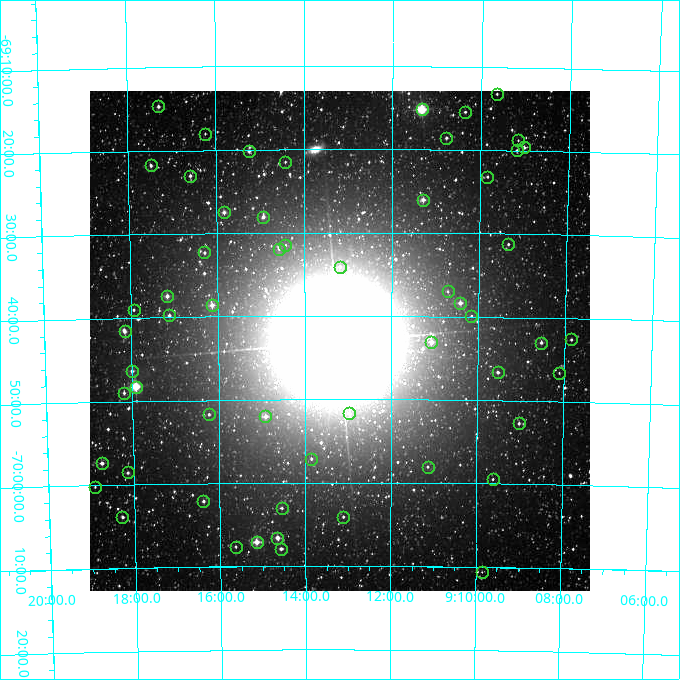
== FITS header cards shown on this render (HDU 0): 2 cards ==
NAXIS1  =                  500
NAXIS2  =                  500

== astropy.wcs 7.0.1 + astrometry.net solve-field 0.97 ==
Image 500 x 500 px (HDU 0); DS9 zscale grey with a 90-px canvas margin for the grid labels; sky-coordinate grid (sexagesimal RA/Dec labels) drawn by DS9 from the SOLVED WCS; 57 Tycho-2 reference stars matched to detected sources circled (green)
Header WCS: none
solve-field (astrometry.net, Tycho-2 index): SOLVED blind (the file carries no WCS)
Solved WCS: RA---TAN-SIP/DEC--TAN-SIP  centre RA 09:13:12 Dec -69:43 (138.30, -69.72 deg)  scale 7.2 arcsec/px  FOV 60.0' x 60.0'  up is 0 deg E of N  parity normal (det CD < 0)
(file carries no celestial WCS; the grid is the blind solution)
Tycho-2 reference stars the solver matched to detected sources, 57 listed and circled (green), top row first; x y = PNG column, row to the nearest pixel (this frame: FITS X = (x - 90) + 1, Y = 500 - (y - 91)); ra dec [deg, ICRS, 3 dp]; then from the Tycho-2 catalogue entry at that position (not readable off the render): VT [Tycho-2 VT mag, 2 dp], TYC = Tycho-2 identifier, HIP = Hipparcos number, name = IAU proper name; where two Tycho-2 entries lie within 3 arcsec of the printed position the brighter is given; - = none
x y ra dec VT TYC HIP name
497 94 137.412 -69.220 11.90 9195-745-1 - -
158 106 139.322 -69.245 10.27 9196-847-1 - -
422 109 137.834 -69.252 7.18 9195-3149-1 - -
465 112 137.590 -69.257 11.30 9195-574-1 - -
205 134 139.061 -69.300 11.37 9196-1525-1 - -
446 138 137.695 -69.310 11.29 9195-532-1 - -
518 140 137.288 -69.312 12.02 9195-196-1 - -
524 147 137.255 -69.326 10.45 9195-73-1 - -
517 150 137.295 -69.332 11.36 9195-352-1 - -
249 151 138.814 -69.336 10.25 9196-781-1 - -
285 162 138.607 -69.358 11.45 9196-1-1 - -
151 165 139.370 -69.363 10.78 9196-1175-1 - -
190 176 139.147 -69.384 10.51 9200-263-1 - -
487 177 137.459 -69.386 11.61 9199-465-1 - -
423 200 137.824 -69.433 9.35 9199-893-1 - -
224 212 138.958 -69.458 9.82 9200-339-1 - -
263 217 138.734 -69.468 10.12 9200-131-1 - -
508 244 137.335 -69.521 11.30 9199-189-1 - -
285 245 138.608 -69.524 11.89 9200-2244-1 - -
279 249 138.647 -69.532 11.40 9200-2221-1 - -
204 252 139.072 -69.538 11.05 9200-2227-1 - -
340 267 138.298 -69.568 11.54 9200-2590-1 - -
448 291 137.677 -69.617 12.19 9199-729-1 - -
167 296 139.290 -69.624 9.44 9200-2219-1 - -
460 303 137.606 -69.639 9.66 9199-282-1 - -
212 305 139.033 -69.644 9.19 9200-1994-1 - -
134 310 139.483 -69.650 11.15 9200-2121-1 - -
169 315 139.279 -69.663 10.34 9200-1811-1 - -
471 316 137.541 -69.665 11.81 9199-825-1 - -
125 331 139.537 -69.693 9.94 9200-2049-1 - -
571 339 136.963 -69.709 11.25 9199-183-1 - -
431 342 137.769 -69.718 9.38 9199-114-1 - -
541 343 137.136 -69.716 10.71 9199-453-1 - -
132 371 139.500 -69.773 10.33 9200-1645-1 - -
498 372 137.384 -69.777 10.62 9199-771-1 - -
559 373 137.029 -69.776 12.38 9199-207-1 - -
136 387 139.479 -69.805 8.15 9200-2604-1 45620 -
124 393 139.549 -69.816 10.89 9200-2426-1 - -
349 413 138.242 -69.862 11.03 9200-2602-1 - -
209 414 139.058 -69.862 11.58 9200-1254-1 - -
265 416 138.729 -69.867 9.77 9200-1721-1 - -
519 423 137.257 -69.878 11.05 9199-829-1 - -
311 459 138.464 -69.952 11.44 9200-2346-1 - -
102 463 139.686 -69.956 9.98 9200-2283-1 - -
428 467 137.785 -69.967 12.02 9199-1448-1 - -
128 472 139.536 -69.976 10.73 9200-2249-1 - -
493 479 137.404 -69.991 11.81 9199-1620-1 - -
95 487 139.730 -70.003 11.50 9200-2345-1 - -
203 501 139.096 -70.035 10.60 9200-1003-1 - -
282 508 138.638 -70.050 11.16 9200-2349-1 - -
122 517 139.572 -70.064 10.51 9200-2056-1 - -
343 517 138.278 -70.068 11.53 9200-1519-1 - -
277 538 138.665 -70.109 9.57 9200-1305-1 - -
257 542 138.787 -70.118 8.69 9200-2352-1 - -
236 547 138.910 -70.127 11.40 9200-1611-1 - -
281 549 138.644 -70.132 10.56 9200-1477-1 - -
482 572 137.460 -70.176 12.13 9199-1086-1 - -